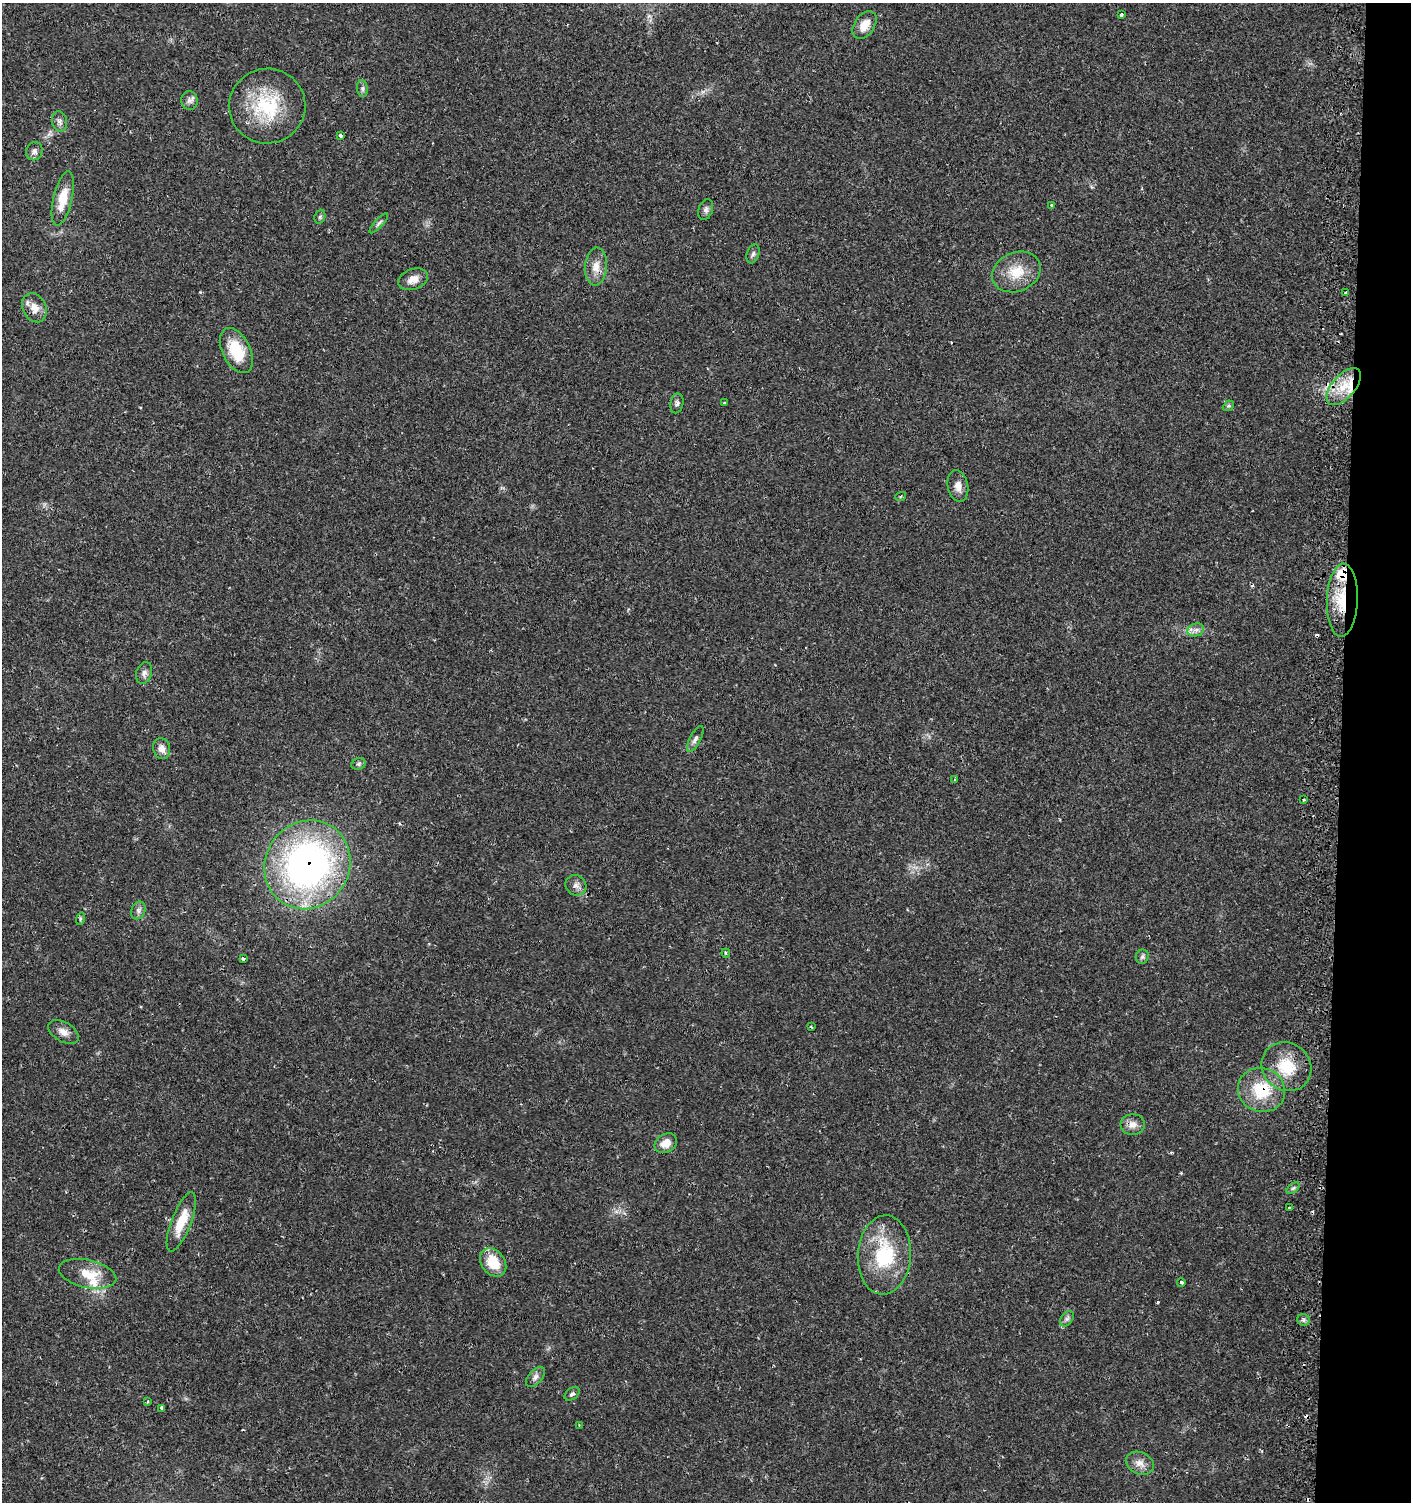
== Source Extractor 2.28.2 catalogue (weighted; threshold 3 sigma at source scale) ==
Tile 6 of 3 x 3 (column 3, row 2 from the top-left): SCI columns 3156-4564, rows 1559-3058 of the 4845 x 4632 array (HDU 1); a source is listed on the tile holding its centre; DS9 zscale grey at full resolution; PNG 1413 x 1504 px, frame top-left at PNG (2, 3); each listed source drawn as its Kron ellipse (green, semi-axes under 4 px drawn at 4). Shown black and unused: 5% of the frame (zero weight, under 2 of 3 exposures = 5% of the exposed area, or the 3 px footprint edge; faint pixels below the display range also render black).
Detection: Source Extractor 2.28.2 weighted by HDU 2 'WHT'; one run over the whole footprint, this tile lists its part. Background 0.0151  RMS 0.0022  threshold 0.0101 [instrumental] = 3 sigma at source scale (4.5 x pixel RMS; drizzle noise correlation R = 1.50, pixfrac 1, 0.0396/0.0396 arcsec/px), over >= 5 px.
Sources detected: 73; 8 cosmic-ray / hot-pixel residue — neither listed nor drawn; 3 inside a brighter listed object's ellipse — not listed separately; the other 62 listed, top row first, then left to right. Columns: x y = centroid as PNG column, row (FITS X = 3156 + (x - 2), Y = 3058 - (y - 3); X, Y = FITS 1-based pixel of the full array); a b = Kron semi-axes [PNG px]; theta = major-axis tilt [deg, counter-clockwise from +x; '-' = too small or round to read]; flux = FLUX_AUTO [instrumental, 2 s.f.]
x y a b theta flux
1121 15 3 3 - 0.5
865 25 15 10 57 2.9
362 88 8 5 -84 0.56
189 101 9 8 - 0.97
267 106 38 37 - 15
60 121 10 7 -78 0.9
341 135 3 3 - 0.78
34 151 9 8 - 0.87
63 198 28 9 77 4.8
1052 205 3 2 - 0.28
706 210 11 7 73 0.8
320 217 7 5 69 0.42
379 223 13 4 48 0.6
753 254 10 6 70 0.61
596 267 19 11 84 2.7
1016 272 25 19 24 6
413 279 15 10 20 2.3
1346 292 3 3 - 1.7
34 308 15 11 -64 2.4
236 351 24 14 -63 8.5
1344 387 22 11 49 5.3
677 403 10 6 78 0.66
724 403 3 2 - 0.29
1228 406 6 4 43 0.38
958 486 16 10 -79 1.8
901 496 5 3 - 0.24
1342 600 36 15 88 9.9
1196 630 8 6 19 0.91
144 673 11 8 74 0.94
695 739 14 5 62 0.86
162 749 11 8 -74 1.5
359 764 7 5 21 0.51
955 779 3 3 - 0.51
1304 799 3 3 - 0.38
307 865 45 42 56 86
576 885 11 9 -34 1.2
138 910 9 7 66 0.76
80 919 6 4 72 0.32
726 953 4 4 - 0.28
1142 957 7 6 - 0.53
243 959 4 3 - 0.67
811 1027 3 2 - 0.21
63 1032 17 9 -31 1.8
1286 1067 26 23 -40 8.1
1261 1090 24 22 -22 9.6
1133 1124 12 10 4 1.7
666 1143 12 9 30 2.3
1293 1188 7 4 37 0.44
1289 1208 3 3 - 0.44
181 1222 31 10 69 5.3
884 1255 39 26 86 16
493 1262 15 11 -52 5.7
87 1274 29 14 -12 5.4
1181 1282 4 3 - 0.44
1067 1319 8 5 53 0.64
1303 1320 6 5 - 0.56
535 1377 12 7 49 0.93
572 1394 8 5 38 0.56
148 1402 3 3 - 0.26
162 1408 3 3 - 0.75
579 1425 3 2 - 0.18
1140 1463 14 10 -25 1.9
Overlapping masked pixels (flux is a lower limit): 3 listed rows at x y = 1342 600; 307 865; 1261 1090
Unlisted compact peaks at least as high as the median listed source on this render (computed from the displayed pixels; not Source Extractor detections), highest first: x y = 1158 1302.